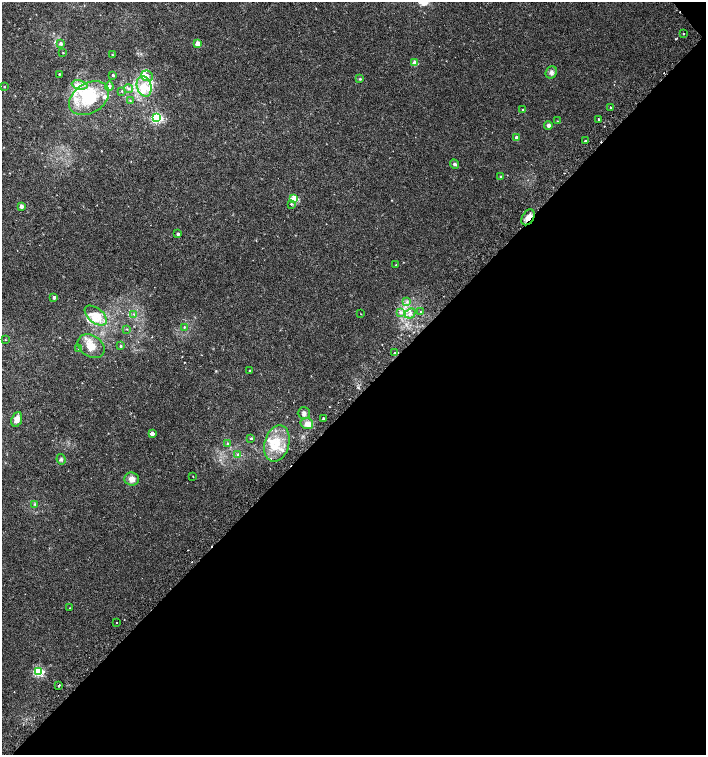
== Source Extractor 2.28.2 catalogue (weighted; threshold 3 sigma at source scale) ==
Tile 12 of 4 x 4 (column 4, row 3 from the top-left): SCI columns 4408-5815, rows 1543-3047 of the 6060 x 6084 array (HDU 1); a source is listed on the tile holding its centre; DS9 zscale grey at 2 x 2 block average (1 PNG px = mean of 2 x 2 image px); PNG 708 x 757 px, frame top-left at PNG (2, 2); each listed source drawn as its Kron ellipse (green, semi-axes under 4 px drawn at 4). Shown black and unused: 47% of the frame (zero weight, under 2 of 3 exposures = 2% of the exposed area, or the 3 px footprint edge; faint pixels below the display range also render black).
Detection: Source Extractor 2.28.2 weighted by HDU 2 'WHT'; one run over the whole footprint, this tile lists its part. Background 0.00538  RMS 0.0026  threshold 0.0118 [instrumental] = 3 sigma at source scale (4.5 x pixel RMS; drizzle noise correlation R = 1.50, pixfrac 1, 0.0396/0.0396 arcsec/px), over >= 5 px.
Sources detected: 83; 1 inside a brighter object's white glare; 5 cosmic-ray / hot-pixel residue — neither listed nor drawn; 9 inside a brighter listed object's ellipse — not listed separately; the other 68 listed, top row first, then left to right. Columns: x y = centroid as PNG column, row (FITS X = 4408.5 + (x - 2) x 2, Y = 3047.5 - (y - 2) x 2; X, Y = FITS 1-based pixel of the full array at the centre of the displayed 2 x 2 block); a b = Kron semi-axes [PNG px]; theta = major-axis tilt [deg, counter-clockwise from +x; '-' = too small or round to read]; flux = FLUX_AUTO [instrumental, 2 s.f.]
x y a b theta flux
684 34 2 2 - 1.6
198 43 3 2 - 10
61 44 4 3 - 1.2
63 53 2 2 - 0.37
112 55 2 2 - 0.27
414 63 3 2 - 8
551 72 6 5 - 1.8
59 74 2 2 - 0.46
113 75 2 2 - 0.82
147 76 6 5 - 3
360 79 3 3 - 0.57
80 85 8 4 -9 3
109 86 4 3 - 0.93
144 86 10 7 -74 6.9
5 87 3 2 - 0.33
128 89 4 3 - 1
122 91 3 2 - 0.37
89 98 21 15 31 23
130 101 3 2 - 0.32
610 108 2 2 - 3.8
523 110 2 2 - 0.59
157 118 4 3 - 71
598 119 2 2 - 0.81
558 121 2 2 - 0.23
548 126 4 4 - 1.5
516 138 3 2 - 2.5
586 141 2 2 - 3.3
455 164 5 4 - 1.1
501 177 4 3 - 0.75
294 199 3 3 - 21
291 204 3 2 - 0.79
21 206 2 2 - 5.2
528 217 8 5 58 3.5
178 234 2 2 - 1.4
396 265 2 2 - 0.3
54 297 2 2 - 2.5
407 302 3 3 - 0.73
400 312 4 3 - 1.1
421 312 2 2 - 0.44
410 313 6 4 42 2.4
134 314 3 2 - 0.52
361 314 2 2 - 0.23
96 316 13 7 -39 6.3
184 327 3 2 - 0.43
127 329 2 2 - 0.3
5 340 3 2 - 0.32
91 346 14 10 -34 7.6
121 346 2 2 - 0.71
79 348 3 3 - 0.82
394 353 2 2 - 0.76
250 370 2 2 - 0.34
304 413 6 6 - 1.6
323 418 2 2 - 0.78
17 419 7 5 68 3.9
307 423 6 5 - 3.8
152 434 3 2 - 5.8
251 438 3 3 - 0.78
228 444 3 3 - 0.56
277 444 18 12 74 12
238 454 4 3 - 0.9
61 459 5 4 - 0.93
193 476 2 2 - 0.26
132 479 7 6 - 3.5
35 504 3 3 - 0.59
70 608 2 2 - 0.47
117 622 2 2 - 0.94
39 671 3 3 - 54
59 685 2 2 - 2.7
Overlapping masked pixels (flux is a lower limit): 1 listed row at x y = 528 217
Diffuse or blended objects may show on this block-average render without a row.